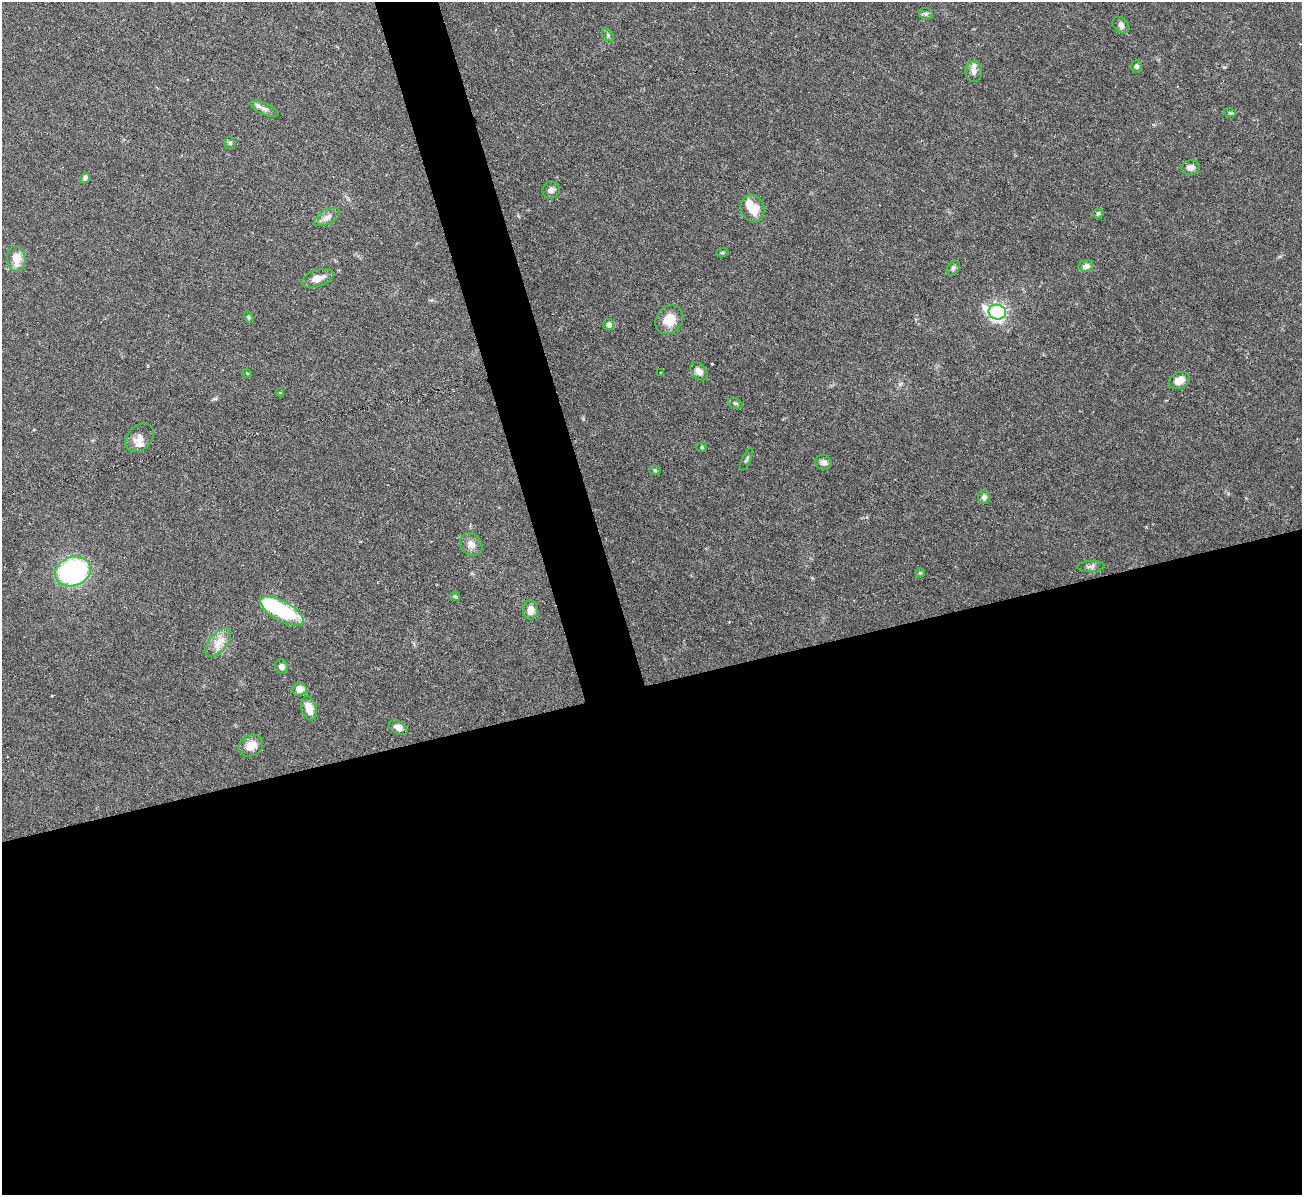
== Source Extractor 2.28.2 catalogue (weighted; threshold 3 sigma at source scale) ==
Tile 15 of 4 x 4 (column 3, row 4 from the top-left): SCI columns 2599-3898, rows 145-1337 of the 5199 x 5182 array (HDU 1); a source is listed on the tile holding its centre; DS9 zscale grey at full resolution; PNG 1304 x 1197 px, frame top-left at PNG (2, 2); each listed source drawn as its Kron ellipse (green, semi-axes under 4 px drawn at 4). Shown black and unused: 46% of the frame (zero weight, under 3 of 6 exposures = <1% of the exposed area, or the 3 px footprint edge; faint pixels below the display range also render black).
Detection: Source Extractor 2.28.2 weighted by HDU 2 'WHT'; one run over the whole footprint, this tile lists its part. Background 0.0842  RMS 0.0032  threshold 0.0132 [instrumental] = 3 sigma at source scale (4.09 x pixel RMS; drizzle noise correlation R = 1.36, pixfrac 0.8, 0.05/0.05 arcsec/px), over >= 5 px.
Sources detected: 53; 2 inside a brighter object's white glare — neither listed nor drawn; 3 inside a brighter listed object's ellipse — not listed separately; the other 48 listed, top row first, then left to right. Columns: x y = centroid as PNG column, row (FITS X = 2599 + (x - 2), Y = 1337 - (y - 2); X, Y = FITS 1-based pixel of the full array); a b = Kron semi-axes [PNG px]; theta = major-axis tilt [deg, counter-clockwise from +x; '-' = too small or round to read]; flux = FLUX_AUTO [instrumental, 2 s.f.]
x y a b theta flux
926 14 6 5 - 0.7
1121 25 9 7 -44 1
608 35 7 4 -47 0.52
1137 66 6 5 - 0.75
974 71 11 8 -89 1.4
264 109 15 5 -23 1.3
1230 113 6 3 -18 0.36
230 143 5 5 - 0.57
1191 168 9 7 7 1.5
85 178 5 5 - 0.84
551 190 9 8 - 1.1
753 208 14 11 -71 5.3
1098 213 5 5 - 0.66
327 217 14 7 29 1.7
722 253 6 4 18 0.41
16 259 13 9 -86 3.9
1086 266 7 5 13 1.4
953 268 8 6 56 0.75
317 278 17 8 19 2.7
997 312 8 7 - 100
249 317 6 4 -61 0.4
669 320 15 13 48 5.4
609 324 5 5 - 1.6
699 371 10 7 -49 1.7
247 373 5 3 - 0.28
661 373 2 2 - 0.24
1179 380 11 8 25 2.8
280 392 4 3 - 0.32
735 403 8 5 -18 0.57
139 438 16 12 48 2.4
702 447 5 4 - 0.46
746 459 12 3 66 0.46
824 462 8 7 - 1.3
655 470 5 5 - 0.38
984 497 7 6 - 0.92
471 544 12 10 -47 2
1091 567 13 5 3 1.1
73 571 18 14 19 50
920 573 5 4 - 0.41
455 596 5 4 - 0.35
530 610 10 7 89 2.3
282 611 24 10 -29 24
218 643 17 9 49 3.2
281 667 7 6 - 1.2
299 689 7 6 - 2.3
309 708 12 7 -74 3.6
398 727 10 6 -31 1.6
251 746 13 10 27 3.6